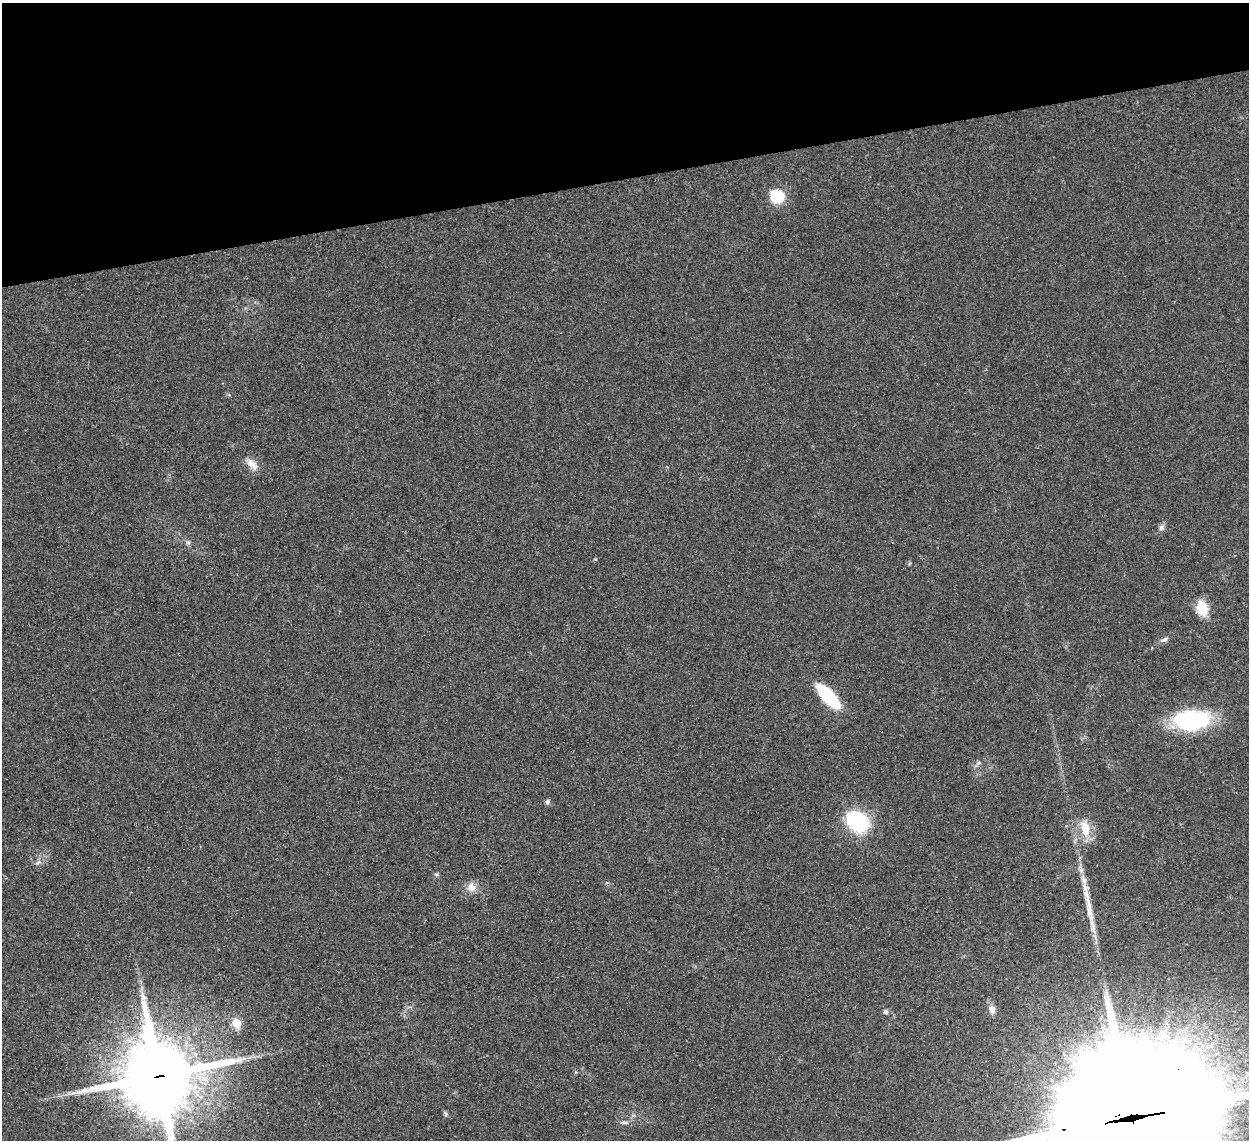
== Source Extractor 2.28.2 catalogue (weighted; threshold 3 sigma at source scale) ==
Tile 3 of 4 x 4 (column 3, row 1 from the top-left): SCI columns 2535-3781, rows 3707-4844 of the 5065 x 5020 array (HDU 1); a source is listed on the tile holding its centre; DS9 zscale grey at full resolution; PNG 1251 x 1142 px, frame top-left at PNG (2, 3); no overlay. Shown black and unused: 15% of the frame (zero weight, under 3 of 4 exposures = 2% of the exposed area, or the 3 px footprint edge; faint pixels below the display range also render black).
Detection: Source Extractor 2.28.2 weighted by HDU 2 'WHT'; one run over the whole footprint, this tile lists its part. Background 0.0282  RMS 0.0046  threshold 0.0209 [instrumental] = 3 sigma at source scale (4.5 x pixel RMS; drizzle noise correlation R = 1.50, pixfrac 1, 0.05/0.05 arcsec/px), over >= 5 px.
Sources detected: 21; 1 long thin detection or spike segment (spike, bleed or trail) — not listed; the other 20 listed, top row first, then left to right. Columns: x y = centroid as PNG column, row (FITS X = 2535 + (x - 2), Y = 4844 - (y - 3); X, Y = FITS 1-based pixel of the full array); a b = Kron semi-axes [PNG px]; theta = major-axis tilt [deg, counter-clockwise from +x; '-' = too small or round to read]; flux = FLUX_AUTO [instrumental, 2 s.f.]
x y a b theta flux
777 196 17 17 - 11
252 464 20 9 -48 4
1161 527 9 7 47 1.5
188 542 6 6 - 0.95
1202 608 16 12 -75 9.5
1164 639 9 5 18 1.3
829 697 28 10 -47 31
1191 720 38 20 2 46
978 763 6 4 18 0.81
547 802 7 6 - 0.98
857 822 20 16 -40 41
1085 828 22 12 -81 8.5
471 887 14 12 14 3.9
992 1009 12 9 -79 2.6
886 1012 6 6 - 1.1
237 1023 6 6 - 12
159 1076 25 22 -80 4300
445 1114 8 4 -81 0.77
1131 1118 73 40 10 36000
624 1122 11 4 0 1.2
Overlapping masked pixels (flux is a lower limit): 2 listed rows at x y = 159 1076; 1131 1118
Isophote crosses this tile's border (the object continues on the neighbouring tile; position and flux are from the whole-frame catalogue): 2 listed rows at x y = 159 1076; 1131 1118